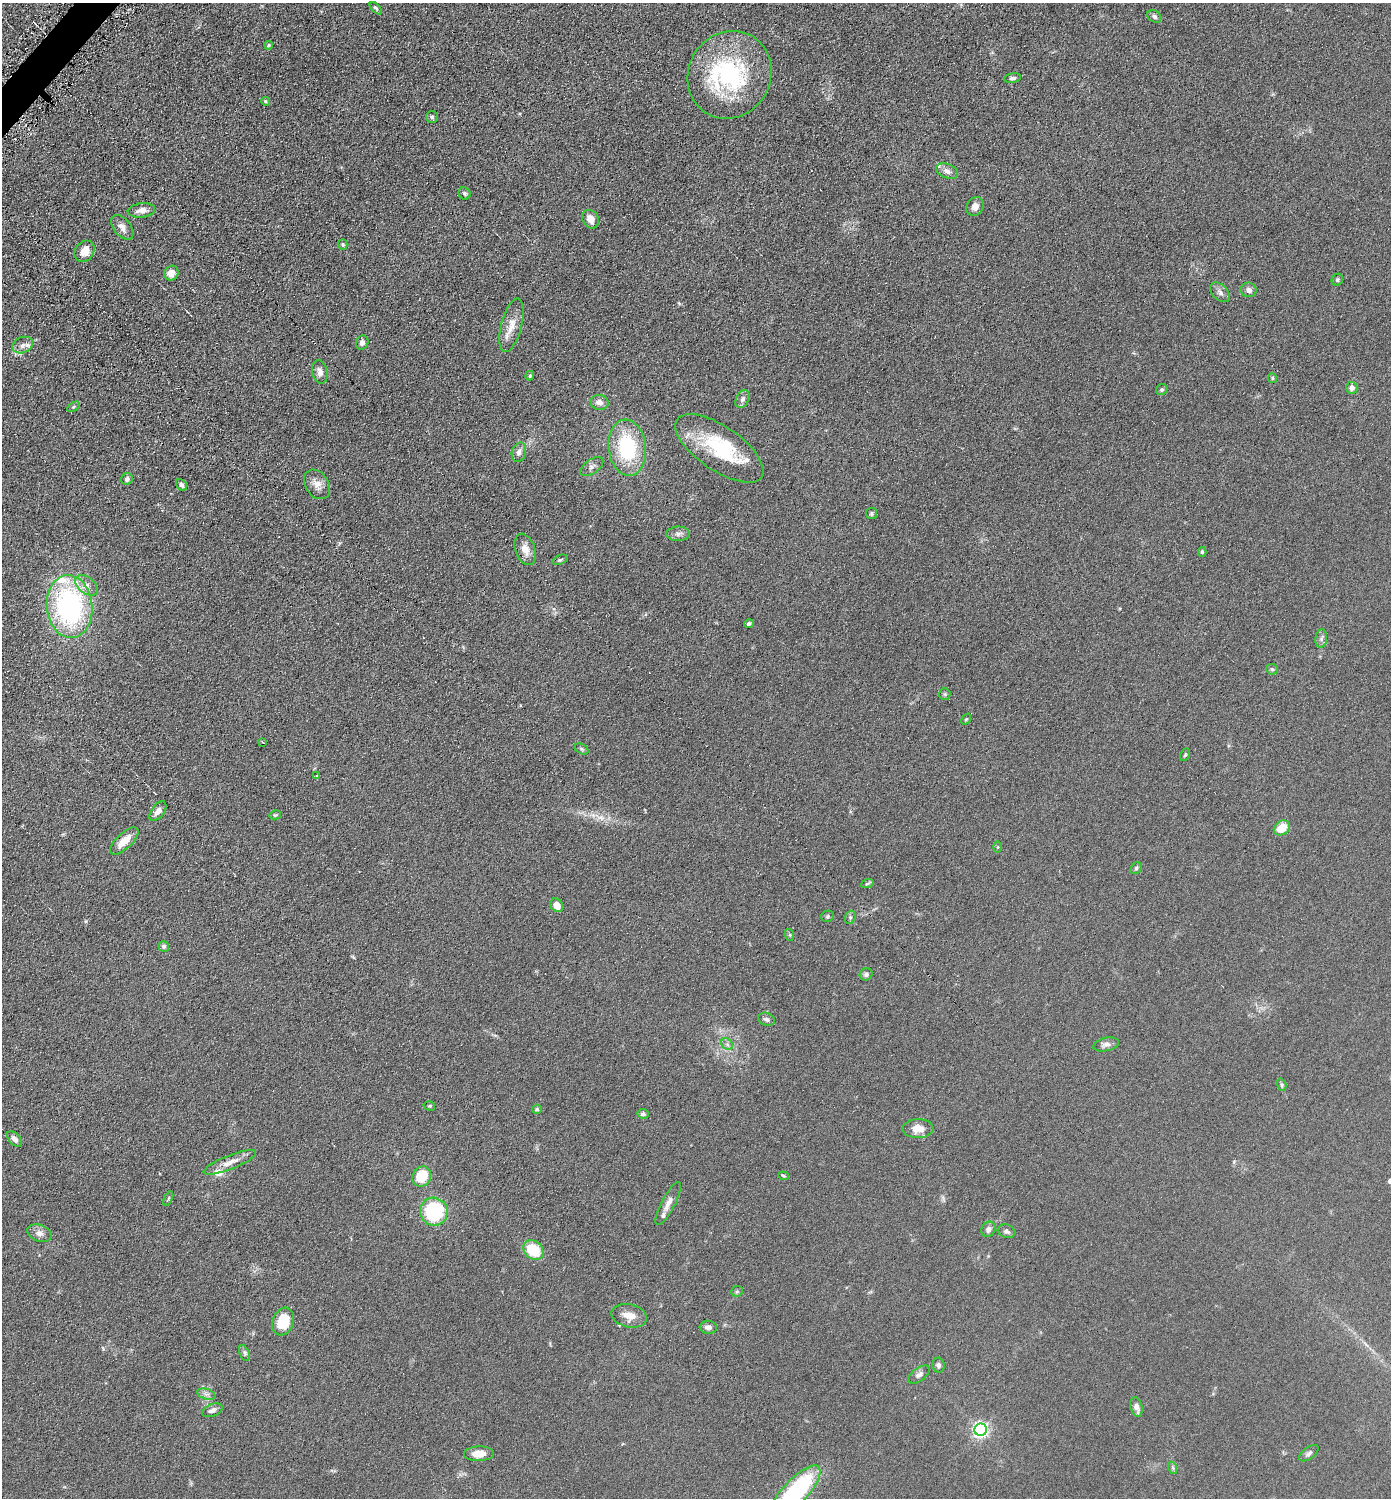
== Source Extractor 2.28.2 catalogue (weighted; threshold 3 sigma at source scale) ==
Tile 11 of 4 x 4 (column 3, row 3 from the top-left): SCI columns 2931-4319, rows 1505-3000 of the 6003 x 6002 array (HDU 1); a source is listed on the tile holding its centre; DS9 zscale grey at full resolution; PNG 1393 x 1500 px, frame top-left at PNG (2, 3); each listed source drawn as its Kron ellipse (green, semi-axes under 4 px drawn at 4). Shown black and unused: <1% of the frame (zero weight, under 4 of 8 exposures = <1% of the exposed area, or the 3 px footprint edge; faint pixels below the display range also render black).
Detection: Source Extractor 2.28.2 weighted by HDU 2 'WHT'; one run over the whole footprint, this tile lists its part. Background 0.0917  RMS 0.0078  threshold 0.0321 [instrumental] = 3 sigma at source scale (4.09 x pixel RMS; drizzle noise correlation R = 1.36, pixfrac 0.8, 0.05/0.05 arcsec/px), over >= 5 px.
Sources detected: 107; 7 inside a brighter listed object's ellipse — not listed separately; the other 100 listed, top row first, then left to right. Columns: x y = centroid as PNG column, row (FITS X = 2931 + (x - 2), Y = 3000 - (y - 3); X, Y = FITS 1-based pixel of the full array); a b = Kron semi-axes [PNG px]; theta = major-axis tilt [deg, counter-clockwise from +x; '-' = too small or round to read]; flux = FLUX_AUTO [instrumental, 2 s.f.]
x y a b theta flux
376 8 7 4 -47 1.3
1154 16 7 5 -35 1.7
269 45 4 4 - 0.68
730 75 45 41 61 90
1013 78 8 4 8 2.1
265 101 4 4 - 1.1
432 117 6 6 - 1.4
947 171 11 7 -22 3.6
465 193 6 5 - 1.5
975 206 10 8 56 5.1
141 210 14 7 7 4.9
591 219 10 7 -59 5.7
122 227 14 8 -51 4.7
343 244 5 4 - 1.1
85 251 11 9 53 7.8
171 273 7 7 - 6
1337 280 6 5 - 1.4
1249 290 8 7 - 3
1220 292 12 7 -45 3.2
511 325 27 10 75 9.4
362 343 7 6 - 3.1
23 345 10 8 24 3.8
320 372 12 7 -77 3.6
530 376 5 3 - 0.89
1272 378 5 4 - 0.85
1352 388 6 5 - 3.4
1162 389 6 5 - 1.2
743 399 9 6 63 2.5
600 402 9 7 -12 4.3
73 407 7 4 31 0.93
627 448 28 18 -84 54
719 448 51 22 -34 47
519 452 10 7 74 3
592 467 13 7 35 2.8
127 479 6 5 - 2.1
317 484 16 11 -56 5.8
182 485 6 5 - 2
871 513 5 5 - 1.2
678 534 11 7 2 2.9
525 549 16 10 -70 6.8
1202 552 5 4 - 0.99
560 560 8 4 21 1.2
86 585 13 8 -39 4.7
70 607 31 23 -84 140
749 624 5 4 - 1.3
1321 639 9 6 83 2.2
1272 669 5 5 - 1.1
945 694 6 5 - 0.98
966 719 6 3 53 0.63
262 742 4 2 - 0.45
581 749 7 5 -28 1.1
1185 755 7 4 63 0.94
316 776 3 2 - 0.72
158 811 11 6 51 4
275 815 6 4 12 0.99
1282 828 9 6 36 12
124 841 18 7 43 9.6
998 847 6 4 -90 0.73
1136 868 6 5 - 1.3
867 884 6 4 19 0.96
557 905 7 6 - 6.2
827 916 6 5 - 1.1
850 917 7 5 70 1.3
790 935 6 4 -72 0.87
164 946 5 5 - 1.7
866 974 6 6 - 1.7
766 1019 8 6 -20 1.9
727 1044 7 5 -45 1.7
1106 1044 13 6 12 3.1
1282 1085 6 4 -73 1
429 1106 6 4 -17 0.89
537 1109 5 4 - 1.1
643 1114 5 5 - 2.1
918 1129 15 9 1 7.8
15 1139 9 5 -48 3
230 1162 28 7 21 7.6
422 1176 10 9 - 20
783 1176 5 4 - 0.84
168 1198 8 4 68 0.95
668 1203 24 6 63 5
434 1212 14 13 - 48
988 1229 8 7 - 3.1
1006 1231 9 6 -20 2.2
39 1233 12 8 -20 3.7
533 1250 11 8 -42 24
737 1291 6 5 - 1
629 1316 18 11 -13 7.8
283 1322 14 10 69 22
708 1327 8 6 -8 3
244 1353 8 5 -68 1.5
938 1365 7 6 - 2
919 1374 12 6 36 2.9
206 1394 9 5 -18 2.2
1136 1407 10 6 -75 4.2
212 1410 11 6 21 2.9
981 1430 6 6 - 210
1309 1453 11 5 36 1.9
479 1454 15 7 2 8.2
1173 1468 6 4 -72 1.1
795 1492 35 12 47 86
Isophote crosses this tile's border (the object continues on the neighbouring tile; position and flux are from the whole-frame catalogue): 1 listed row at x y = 795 1492